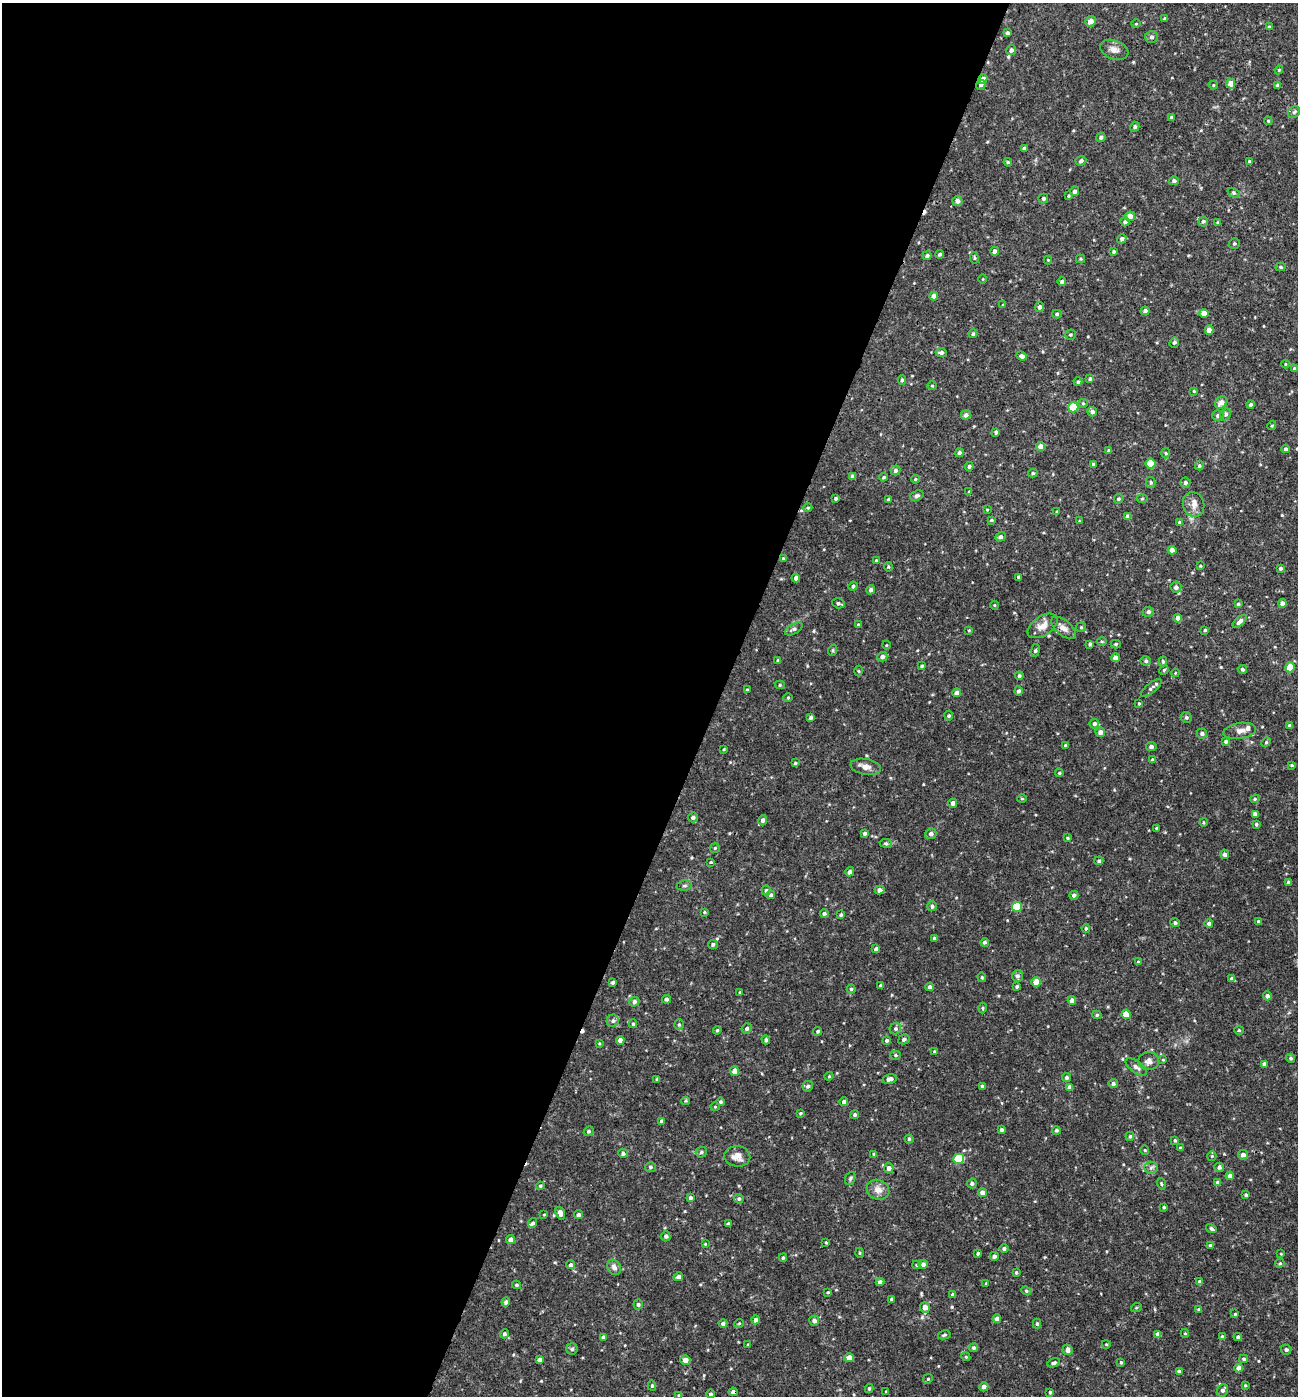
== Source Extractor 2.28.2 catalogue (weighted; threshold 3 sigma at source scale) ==
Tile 5 of 4 x 4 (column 1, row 2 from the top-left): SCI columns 139-1434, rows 2791-4184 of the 5592 x 5579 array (HDU 1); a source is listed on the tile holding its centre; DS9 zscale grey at full resolution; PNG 1300 x 1398 px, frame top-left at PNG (2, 3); each listed source drawn as its Kron ellipse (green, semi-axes under 4 px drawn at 4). Shown black and unused: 55% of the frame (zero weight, under 3 of 4 exposures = <1% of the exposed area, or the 3 px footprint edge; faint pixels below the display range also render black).
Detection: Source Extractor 2.28.2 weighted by HDU 2 'WHT'; one run over the whole footprint, this tile lists its part. Background 0.019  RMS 0.0026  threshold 0.0117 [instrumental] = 3 sigma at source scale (4.5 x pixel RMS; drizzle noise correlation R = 1.50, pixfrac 1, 0.05/0.05 arcsec/px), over >= 5 px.
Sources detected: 377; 2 cosmic-ray / hot-pixel residue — neither listed nor drawn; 3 inside a brighter listed object's ellipse — not listed separately; the other 372 listed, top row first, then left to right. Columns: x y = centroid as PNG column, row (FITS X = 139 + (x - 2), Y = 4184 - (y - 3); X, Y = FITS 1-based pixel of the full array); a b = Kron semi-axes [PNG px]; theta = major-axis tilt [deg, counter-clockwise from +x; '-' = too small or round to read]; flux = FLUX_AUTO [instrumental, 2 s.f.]
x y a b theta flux
1165 18 4 3 - 0.34
1090 21 5 5 - 1.7
1136 24 5 3 - 0.21
1269 27 4 4 - 0.31
1007 33 4 4 - 0.61
1151 37 6 6 - 0.7
1011 50 5 5 - 0.79
1114 50 15 9 -19 1.6
1279 70 4 3 - 0.27
983 79 5 4 - 1.3
1231 84 5 4 - 2.6
981 85 5 4 - 0.57
1213 85 4 4 - 0.26
1277 85 4 3 - 0.8
1294 112 6 5 - 0.51
1171 118 3 3 - 0.48
1268 121 4 4 - 0.28
1135 127 5 4 - 0.63
1101 137 4 4 - 0.55
1024 148 4 3 - 0.45
1081 161 5 4 - 0.68
1008 162 4 3 - 0.28
1249 162 4 3 - 0.5
1174 181 5 4 - 0.69
1074 191 5 4 - 0.72
1234 193 6 4 -31 0.36
1069 196 3 3 - 0.28
1043 198 5 5 - 0.49
957 201 5 5 - 1
1130 216 5 4 - 1.8
1203 221 5 5 - 0.51
1125 222 4 4 - 0.6
1218 223 3 3 - 0.33
1122 239 5 4 - 0.61
1234 243 5 5 - 0.45
995 251 4 4 - 0.98
1114 252 4 4 - 0.39
940 254 4 3 - 0.45
927 256 4 4 - 0.58
974 258 6 3 -82 0.31
1080 259 4 4 - 0.28
1048 260 4 4 - 0.23
1281 267 5 4 - 0.44
983 279 4 3 - 0.2
1062 282 4 4 - 0.59
934 296 4 4 - 1.5
1003 305 4 4 - 0.3
1040 307 5 4 - 0.75
1145 311 4 4 - 0.77
1057 314 5 4 - 0.43
1204 314 4 4 - 2.4
1209 330 4 4 - 2
973 334 4 4 - 0.49
1070 335 5 5 - 0.38
1174 343 5 4 - 0.48
941 353 5 4 - 0.78
1022 356 5 4 - 0.83
1285 364 4 3 - 0.23
1294 368 4 3 - 0.23
1090 379 4 4 - 0.44
902 380 4 4 - 0.45
1078 382 4 4 - 0.52
932 386 5 3 - 0.23
1194 391 4 3 - 0.27
1221 402 7 5 49 1.5
1083 403 5 4 - 0.29
1251 405 4 4 - 0.63
1073 407 5 5 - 8.9
1092 412 5 4 - 0.94
1226 414 6 5 - 0.49
966 415 5 4 - 0.82
1218 416 6 5 - 0.94
1272 426 4 4 - 0.26
996 432 4 4 - 0.64
1041 447 5 4 - 2
1286 449 4 4 - 0.54
1109 451 4 3 - 0.59
959 453 4 4 - 0.72
1165 453 5 3 - 0.29
1093 464 3 3 - 0.31
1151 464 5 5 - 6.9
969 466 4 4 - 0.63
1199 466 4 4 - 0.43
895 470 5 5 - 0.71
1033 473 5 4 - 0.48
852 476 4 3 - 0.61
883 477 4 3 - 0.29
915 479 4 3 - 0.32
1151 482 5 4 - 0.42
1185 483 5 5 - 0.61
969 492 4 3 - 0.21
917 496 7 5 21 0.52
836 498 3 3 - 0.43
888 499 4 3 - 0.28
1118 499 5 4 - 0.45
1142 499 5 3 - 0.27
1194 505 13 10 -73 1.8
808 508 4 4 - 0.33
987 510 4 3 - 0.21
1057 512 3 3 - 0.43
1128 516 4 4 - 1.1
991 520 4 3 - 0.33
1079 521 4 2 - 0.19
1179 522 4 4 - 0.34
1001 537 5 4 - 0.72
1172 550 4 4 - 1.6
783 559 3 3 - 0.31
876 561 4 3 - 0.31
1200 566 3 2 - 0.25
888 567 5 3 - 0.28
1280 568 3 3 - 0.59
1018 577 3 3 - 0.36
796 578 4 4 - 0.86
853 586 4 4 - 0.5
1176 587 5 5 - 0.91
871 590 4 4 - 0.74
838 603 6 5 - 0.58
1282 603 4 4 - 1.2
1238 604 4 3 - 0.38
994 605 4 3 - 0.22
1148 612 5 5 - 0.64
1178 618 4 4 - 1.3
1240 621 8 4 42 1.1
858 625 4 4 - 0.52
1042 626 16 9 33 2.4
1081 627 5 5 - 0.36
1063 628 15 7 -39 1.7
794 629 10 5 28 0.73
969 630 4 2 - 0.19
1205 630 3 3 - 0.39
1102 641 5 3 - 0.27
1090 644 4 3 - 0.46
1116 644 5 4 - 0.36
886 645 4 3 - 0.21
833 650 6 3 72 0.29
1035 650 6 3 81 0.34
882 657 5 4 - 0.94
1115 658 4 4 - 1.7
778 660 3 3 - 0.43
1146 661 5 4 - 0.51
1163 661 5 4 - 0.44
922 666 4 3 - 0.39
1290 667 5 5 - 5.8
1242 669 5 4 - 0.45
1164 670 5 4 - 0.31
859 671 5 3 - 0.27
1175 673 4 3 - 0.23
1019 676 4 4 - 0.57
780 685 5 4 - 0.37
1151 688 13 5 39 0.79
747 689 4 3 - 0.24
1018 691 5 4 - 0.58
956 693 4 4 - 1.3
788 698 4 4 - 0.29
1139 703 4 3 - 0.28
949 716 5 4 - 0.42
811 717 4 3 - 0.55
1186 717 6 5 - 0.53
1094 724 5 5 - 0.6
1290 725 4 4 - 0.54
1240 731 16 8 8 1.5
1100 732 5 4 - 1.2
1202 733 5 5 - 0.66
1226 741 4 4 - 0.66
1266 742 5 4 - 0.36
1065 745 4 3 - 0.3
1151 747 5 4 - 0.69
724 749 4 3 - 0.23
1152 760 4 4 - 0.46
795 763 4 4 - 0.29
1292 765 3 3 - 0.3
866 767 15 8 -10 1.6
1059 773 4 3 - 0.31
1022 799 5 3 - 0.27
1255 799 5 4 - 0.33
953 803 4 4 - 1
1255 814 4 4 - 1
693 817 5 5 - 0.55
763 820 5 4 - 0.77
1203 822 4 3 - 0.22
1256 824 4 3 - 0.4
1156 828 3 3 - 0.3
865 833 4 4 - 0.5
931 834 6 5 - 0.83
1067 838 4 3 - 0.31
886 843 6 4 -8 0.37
715 848 5 4 - 0.34
1225 854 5 4 - 0.78
1099 861 4 4 - 0.46
711 862 4 3 - 0.24
850 872 5 4 - 0.86
1289 883 4 3 - 1.1
684 886 8 5 6 0.53
766 890 5 4 - 0.48
880 890 5 4 - 1.1
771 895 4 4 - 0.46
1074 895 4 4 - 0.67
932 906 5 4 - 0.58
1017 907 5 5 - 9
704 912 4 3 - 0.26
824 913 4 4 - 0.52
841 915 4 3 - 0.36
1258 922 4 3 - 0.6
1175 923 5 4 - 0.52
1209 923 4 4 - 0.63
1086 928 4 3 - 0.37
934 938 4 3 - 0.43
985 942 4 4 - 0.49
713 944 5 4 - 0.59
876 949 4 4 - 0.68
1138 962 4 4 - 0.35
1017 976 6 5 - 0.71
982 977 5 4 - 0.34
1232 979 4 4 - 0.75
613 982 4 3 - 0.51
1036 982 5 4 - 3.6
881 985 3 3 - 0.45
1017 986 4 3 - 0.44
930 987 4 4 - 0.77
851 989 4 4 - 0.34
740 992 3 2 - 0.19
1267 996 4 4 - 0.77
666 999 4 4 - 0.6
1072 1001 4 4 - 1.5
634 1002 5 5 - 0.79
983 1008 5 3 - 0.29
1126 1014 4 4 - 3.4
1097 1015 4 4 - 0.45
613 1021 6 6 - 0.66
633 1024 4 4 - 0.38
679 1025 5 5 - 0.44
747 1029 5 5 - 0.61
895 1029 6 5 - 0.59
717 1030 4 3 - 0.29
1239 1030 4 4 - 0.3
818 1031 4 4 - 0.41
904 1039 6 5 - 0.61
620 1040 4 4 - 1.5
766 1040 4 4 - 0.5
887 1040 4 4 - 0.46
599 1043 4 4 - 0.27
934 1052 4 3 - 0.49
895 1055 5 4 - 0.38
1290 1058 5 4 - 0.44
1163 1060 4 3 - 0.24
1149 1061 10 9 - 1.4
1264 1064 4 4 - 0.77
1136 1067 12 5 -36 0.98
735 1071 5 4 - 1.9
829 1076 4 4 - 0.29
1067 1078 4 4 - 0.61
657 1079 3 3 - 0.46
889 1079 7 4 13 1
1113 1083 4 4 - 0.57
808 1086 5 5 - 0.66
982 1086 4 4 - 0.36
1069 1087 4 4 - 0.86
686 1101 4 4 - 0.28
721 1102 4 4 - 0.47
844 1102 4 4 - 0.79
715 1107 4 4 - 0.26
800 1113 3 3 - 0.3
855 1115 4 4 - 0.53
661 1121 4 3 - 0.44
1001 1130 3 3 - 0.57
1056 1130 4 4 - 0.41
589 1131 5 4 - 0.45
1130 1136 5 4 - 0.42
909 1139 4 4 - 0.36
1175 1140 3 3 - 0.33
1180 1148 3 3 - 0.48
1145 1150 4 4 - 0.25
701 1152 5 5 - 0.52
623 1153 4 4 - 0.6
874 1154 4 3 - 0.4
1243 1155 5 5 - 1
737 1156 13 10 -4 2.2
1212 1156 5 4 - 0.3
959 1159 5 5 - 12
650 1167 5 5 - 0.51
1219 1167 5 4 - 0.64
889 1168 5 5 - 1.1
1151 1168 6 6 - 0.68
1230 1176 4 4 - 1.2
850 1178 7 5 69 0.46
1217 1182 4 4 - 0.52
972 1183 5 5 - 0.66
1161 1184 6 3 -72 0.3
540 1186 4 4 - 0.33
878 1190 11 9 -25 1.8
982 1193 4 4 - 1.5
1246 1195 4 3 - 0.44
690 1198 4 4 - 0.5
739 1199 5 4 - 0.47
1164 1207 3 3 - 0.39
560 1213 6 4 -70 1.3
544 1214 4 2 - 0.19
579 1215 4 4 - 0.7
532 1223 5 4 - 0.56
728 1224 4 3 - 0.5
1211 1229 5 4 - 0.62
666 1236 5 5 - 0.59
511 1240 5 4 - 1.5
826 1242 3 3 - 0.27
705 1244 3 3 - 0.21
1210 1245 4 3 - 0.42
1004 1248 4 4 - 0.59
860 1253 5 3 - 0.24
978 1253 4 3 - 0.5
1281 1254 4 2 - 0.17
994 1256 4 4 - 0.79
783 1258 4 4 - 0.37
1280 1263 4 4 - 0.3
923 1264 4 4 - 0.96
570 1265 4 4 - 0.56
917 1265 4 3 - 0.38
614 1267 8 6 -62 1
1016 1273 3 3 - 0.32
678 1277 5 4 - 0.84
880 1282 4 4 - 0.87
1200 1282 4 4 - 0.51
986 1283 4 3 - 0.23
516 1285 4 3 - 0.42
1026 1291 5 4 - 0.35
828 1292 3 3 - 0.23
953 1294 4 3 - 0.56
891 1299 3 3 - 0.37
506 1302 4 4 - 0.66
638 1305 5 5 - 0.52
925 1307 5 5 - 1.7
1136 1308 5 3 - 0.27
1199 1309 4 3 - 0.38
1235 1314 3 3 - 0.3
997 1319 4 4 - 1.1
755 1320 4 4 - 0.93
814 1321 5 5 - 1
723 1323 4 4 - 0.59
739 1323 5 3 - 0.22
1037 1324 5 4 - 0.42
1185 1333 4 4 - 0.25
504 1334 4 4 - 0.56
1158 1334 4 4 - 1
944 1335 6 4 11 0.39
603 1337 4 3 - 0.74
1222 1337 4 4 - 0.66
1238 1337 4 4 - 0.55
748 1344 4 2 - 0.2
1106 1344 4 3 - 0.22
974 1348 4 4 - 0.6
572 1349 5 5 - 0.44
1068 1350 5 5 - 1.1
1286 1350 5 5 - 0.58
966 1357 4 3 - 0.24
849 1358 5 4 - 1.9
1243 1359 4 3 - 0.37
540 1360 4 4 - 1.1
685 1360 5 4 - 1.7
1121 1362 4 3 - 0.27
1054 1363 6 4 17 0.55
1239 1368 4 4 - 1.6
1179 1371 4 4 - 0.7
928 1379 5 4 - 0.31
1245 1385 4 3 - 0.31
652 1386 5 4 - 0.39
984 1387 5 4 - 0.77
869 1389 4 3 - 0.37
1222 1390 6 5 - 0.83
886 1391 4 2 - 0.17
733 1392 5 3 - 0.81
1050 1392 3 3 - 0.4
710 1394 4 4 - 0.51
679 1395 4 3 - 0.3
Overlapping masked pixels (flux is a lower limit): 3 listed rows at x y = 981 85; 1063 628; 733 1392